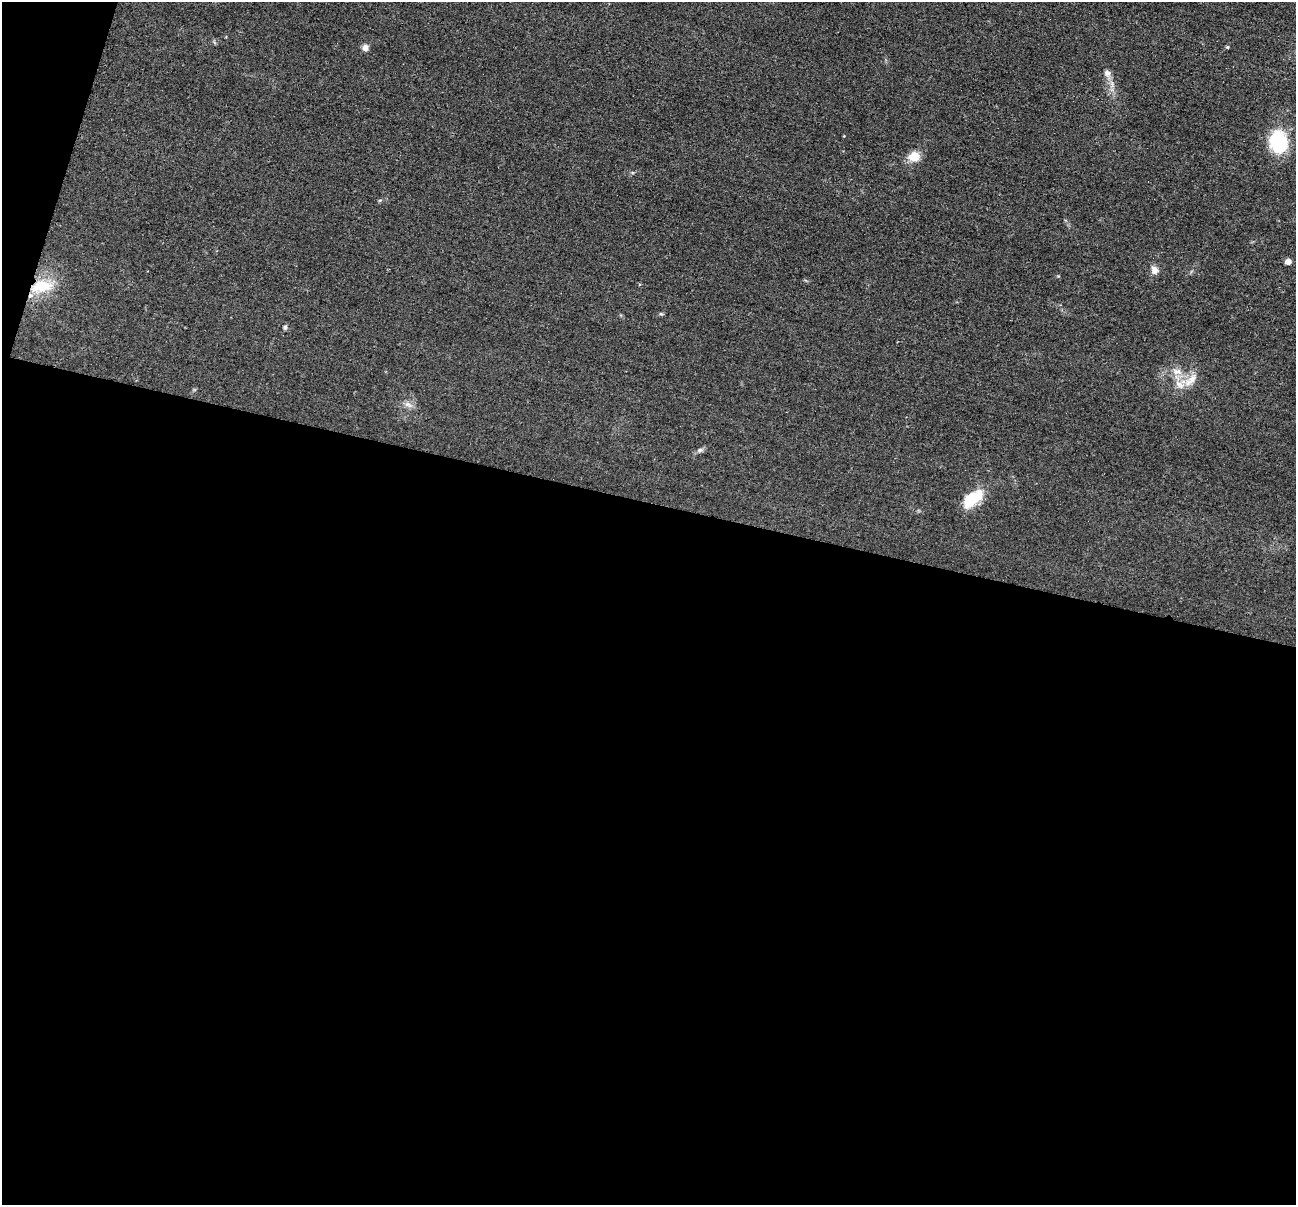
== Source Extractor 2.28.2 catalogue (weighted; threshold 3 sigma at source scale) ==
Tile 13 of 4 x 4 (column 1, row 4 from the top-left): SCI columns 10-1303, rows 259-1461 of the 5193 x 5209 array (HDU 1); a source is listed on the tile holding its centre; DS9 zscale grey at full resolution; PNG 1298 x 1207 px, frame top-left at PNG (2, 2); no overlay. Shown black and unused: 60% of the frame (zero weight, under 2 of 3 exposures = <1% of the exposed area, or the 3 px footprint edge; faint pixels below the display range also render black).
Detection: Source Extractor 2.28.2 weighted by HDU 2 'WHT'; one run over the whole footprint, this tile lists its part. Background 0.0456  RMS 0.0085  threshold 0.0382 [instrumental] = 3 sigma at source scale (4.5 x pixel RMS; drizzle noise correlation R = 1.50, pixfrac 1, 0.05/0.05 arcsec/px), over >= 5 px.
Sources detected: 17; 1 cosmic-ray / hot-pixel residue — not listed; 1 inside a brighter listed object's ellipse — not listed separately; the other 15 listed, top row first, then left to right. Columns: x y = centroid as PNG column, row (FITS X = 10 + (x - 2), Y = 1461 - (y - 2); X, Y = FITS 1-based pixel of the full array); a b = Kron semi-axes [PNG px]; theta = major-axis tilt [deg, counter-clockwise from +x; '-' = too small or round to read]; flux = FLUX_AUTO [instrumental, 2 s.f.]
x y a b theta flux
1227 47 4 3 - 0.98
365 48 7 7 - 4.2
1107 73 9 8 - 3.6
1278 142 21 16 -81 51
914 156 13 11 10 11
380 200 6 3 18 0.9
1288 262 7 6 - 3.6
1154 270 10 8 -73 4.9
42 286 23 13 7 26
285 327 6 5 - 1.5
1177 371 15 9 -8 8
1191 380 24 9 44 11
408 405 12 6 -26 4
700 450 8 5 2 2.1
973 498 28 14 40 23
Overlapping masked pixels (flux is a lower limit): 1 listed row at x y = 42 286